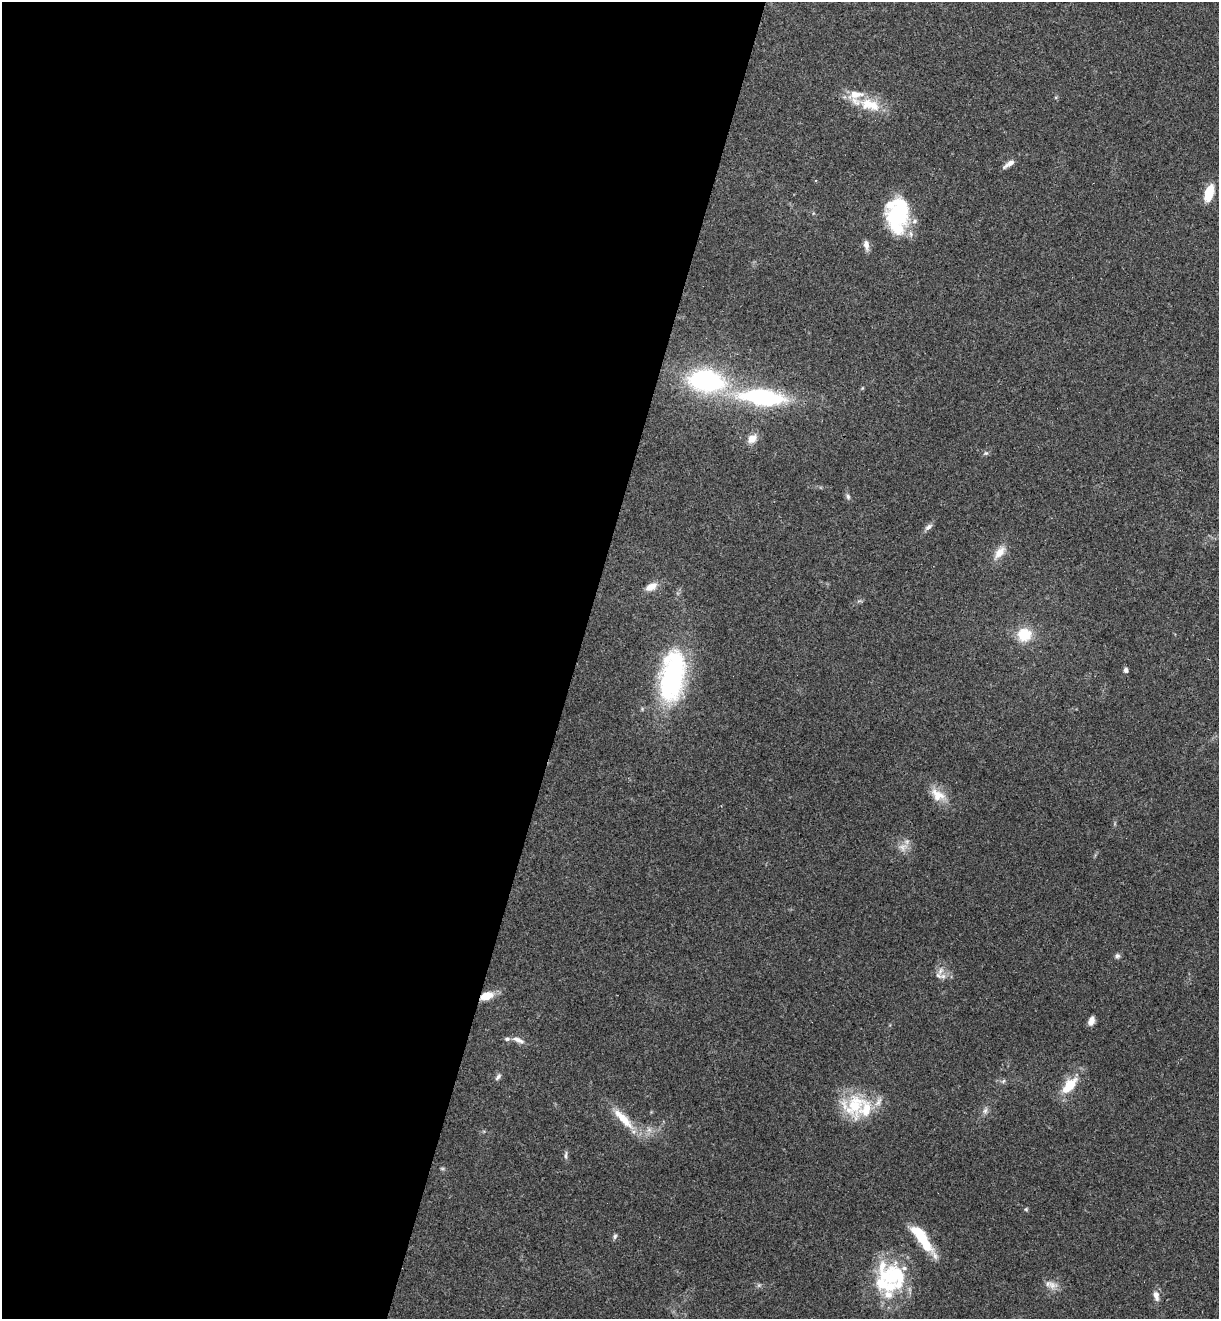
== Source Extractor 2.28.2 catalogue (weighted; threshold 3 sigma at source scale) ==
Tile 5 of 4 x 4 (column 1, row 2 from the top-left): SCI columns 185-1401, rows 2659-3975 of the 5364 x 5313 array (HDU 1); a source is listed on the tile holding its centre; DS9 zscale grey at full resolution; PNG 1221 x 1321 px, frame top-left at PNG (2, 2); no overlay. Shown black and unused: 47% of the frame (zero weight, under 3 of 4 exposures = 6% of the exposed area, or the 3 px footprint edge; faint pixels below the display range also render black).
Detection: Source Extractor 2.28.2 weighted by HDU 2 'WHT'; one run over the whole footprint, this tile lists its part. Background 0.188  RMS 0.0075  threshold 0.0338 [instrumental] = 3 sigma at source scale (4.5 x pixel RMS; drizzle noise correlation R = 1.50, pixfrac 1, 0.05/0.05 arcsec/px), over >= 5 px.
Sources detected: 50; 2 too faint to see at this stretch — not listed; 11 inside a brighter listed object's ellipse — not listed separately; the other 37 listed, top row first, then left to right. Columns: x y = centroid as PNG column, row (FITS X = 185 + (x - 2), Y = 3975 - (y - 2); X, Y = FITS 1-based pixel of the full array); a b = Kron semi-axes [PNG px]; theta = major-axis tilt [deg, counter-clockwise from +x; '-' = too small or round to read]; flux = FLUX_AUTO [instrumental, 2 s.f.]
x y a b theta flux
870 105 31 16 -15 22
1009 164 16 5 35 4.5
1209 193 18 9 74 17
898 213 34 24 64 60
866 245 13 7 -79 4
706 380 33 19 -8 110
862 388 5 3 - 0.72
762 397 47 16 -6 100
752 439 12 9 45 7.3
986 453 6 5 - 1.3
848 497 8 5 -74 1.8
928 527 12 6 38 2.8
999 553 18 9 49 8.6
651 587 15 8 27 7.3
1024 634 14 13 - 21
1126 670 6 5 - 2.2
672 677 55 24 80 130
938 795 21 14 -33 12
903 847 14 10 37 6.4
1117 956 7 6 - 1.9
938 975 13 6 -40 3.5
486 996 13 7 19 14
1091 1021 9 6 68 4.7
518 1040 17 6 -22 4.5
498 1077 11 5 53 2.1
1003 1081 6 4 70 1.1
1069 1085 17 9 49 21
854 1105 35 30 50 39
985 1111 9 6 73 2.6
623 1118 36 10 -46 18
566 1155 12 4 87 1.8
1026 1209 5 5 - 0.98
615 1236 7 5 73 1.6
922 1238 38 10 -56 29
893 1275 38 32 -23 59
1052 1285 15 10 -16 6.2
1156 1295 13 7 -73 4.8
Overlapping masked pixels (flux is a lower limit): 1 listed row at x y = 486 996